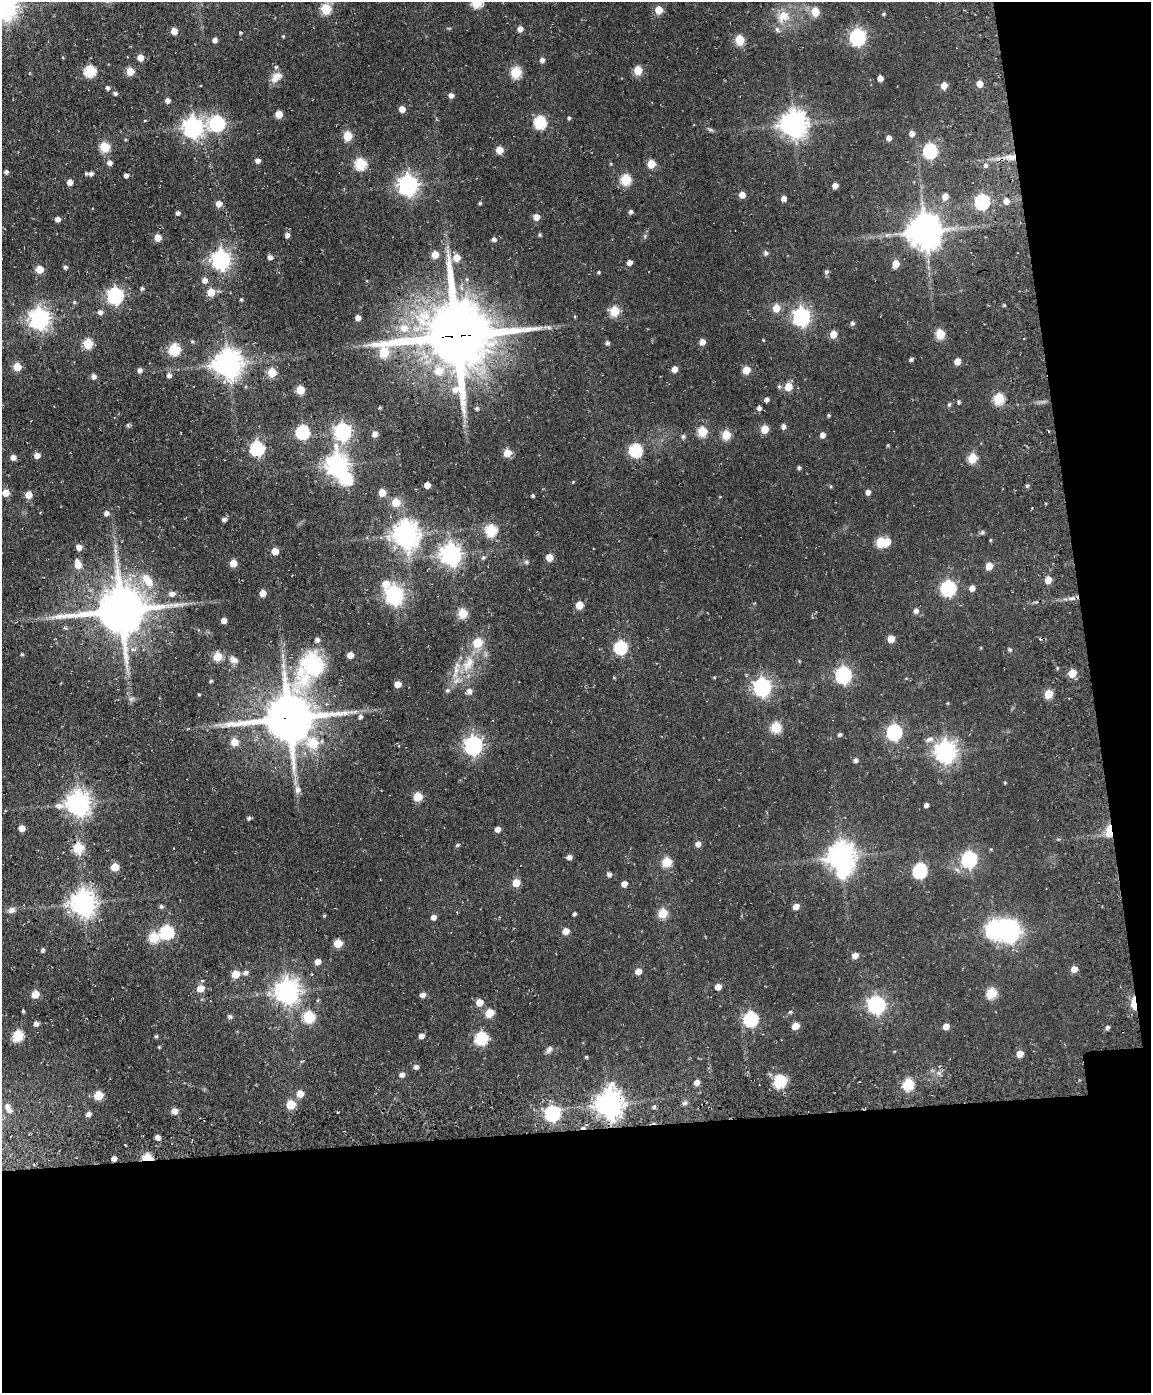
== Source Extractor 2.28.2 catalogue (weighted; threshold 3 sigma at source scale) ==
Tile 12 of 4 x 3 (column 4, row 3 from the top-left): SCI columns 3560-4708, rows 261-1651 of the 4820 x 4802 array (HDU 1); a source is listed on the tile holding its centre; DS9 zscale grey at full resolution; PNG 1153 x 1395 px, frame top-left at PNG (2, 2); no overlay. Shown black and unused: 24% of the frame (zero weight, under 3 of 4 exposures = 11% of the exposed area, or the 3 px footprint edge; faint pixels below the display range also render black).
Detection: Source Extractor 2.28.2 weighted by HDU 2 'WHT'; one run over the whole footprint, this tile lists its part. Background 0.0634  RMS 0.0094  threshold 0.0423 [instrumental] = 3 sigma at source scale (4.5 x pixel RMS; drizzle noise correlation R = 1.50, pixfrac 1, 0.05/0.05 arcsec/px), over >= 5 px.
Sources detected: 314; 5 inside a brighter object's white glare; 1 cosmic-ray / hot-pixel residue — not listed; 2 inside a brighter listed object's ellipse — not listed separately; the other 306 listed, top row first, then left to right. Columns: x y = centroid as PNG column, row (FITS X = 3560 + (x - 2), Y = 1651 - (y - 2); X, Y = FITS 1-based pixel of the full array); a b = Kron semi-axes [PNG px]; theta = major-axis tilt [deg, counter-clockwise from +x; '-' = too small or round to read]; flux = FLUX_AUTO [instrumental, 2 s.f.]
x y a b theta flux
476 2 6 5 - 59
5 8 8 7 - 740
326 9 5 5 - 47
659 10 5 5 - 21
815 12 6 5 - 23
884 14 4 4 - 1.4
783 16 11 10 - 14
520 29 5 5 - 5.3
777 29 7 5 -73 2.4
174 31 5 5 - 11
283 36 4 3 - 0.93
858 37 7 6 - 230
214 40 4 4 - 4.1
740 40 6 5 - 39
140 58 5 5 - 8.6
542 60 5 5 - 3.6
638 70 5 5 - 30
90 71 6 6 - 76
130 71 5 5 - 21
516 72 6 5 - 61
276 77 15 9 41 7.8
880 78 4 4 - 6.4
980 84 5 5 - 9.4
944 86 5 5 - 8.8
107 88 5 4 - 1.8
115 93 4 4 - 2.4
451 95 6 5 - 3.3
167 100 5 4 - 4
402 109 5 5 - 7.6
279 114 5 5 - 15
569 118 4 4 - 1.4
540 122 6 6 - 90
217 123 7 7 - 180
794 124 8 8 - 1000
193 127 7 7 - 520
710 129 7 4 -20 1.5
912 133 5 5 - 5.3
348 136 5 5 - 34
889 138 4 4 - 4.7
104 147 6 5 - 42
499 150 5 5 - 16
930 151 7 6 - 150
1012 157 12 5 20 5
257 161 5 5 - 3.9
109 162 5 5 - 3.8
360 164 6 6 - 66
651 164 5 5 - 20
985 165 5 4 - 2.4
6 172 5 4 - 2.2
91 173 7 5 8 3.4
126 175 4 4 - 3.2
626 179 6 5 - 57
70 182 4 4 - 6.9
408 185 8 7 - 460
835 186 4 4 - 6.2
742 195 5 5 - 7.8
945 196 5 5 - 8.1
784 199 4 4 - 5.6
1006 201 5 5 - 5.4
982 202 6 6 - 170
480 203 4 3 - 1.3
219 204 5 5 - 7.4
631 211 5 4 - 2.4
178 213 4 4 - 2.5
536 217 5 5 - 8.3
57 219 4 4 - 4.9
925 231 10 10 - 1900
287 235 4 4 - 3.7
540 235 4 4 - 1.5
887 235 6 4 43 1.7
158 237 5 5 - 12
494 239 4 4 - 3.1
766 253 5 5 - 2.4
435 254 5 5 - 14
270 257 4 4 - 4
457 257 6 5 - 13
221 260 7 7 - 390
629 262 4 4 - 4.8
896 264 6 5 - 12
65 267 4 4 - 2.3
40 269 5 5 - 16
826 271 5 5 - 2
599 272 4 3 - 1.1
205 280 6 5 - 4.7
142 288 5 4 - 1.5
211 292 5 5 - 18
115 296 7 6 - 250
241 299 4 3 - 1.3
74 302 5 4 - 1.1
1004 305 4 3 - 0.91
776 308 5 5 - 17
614 311 6 5 - 37
100 312 7 7 - 2.8
575 316 4 3 - 0.81
801 316 7 7 - 320
39 318 7 7 - 520
358 318 4 4 - 5.6
852 323 5 5 - 2.3
404 328 11 10 - 11
833 334 5 5 - 13
940 334 6 5 - 36
456 336 29 22 11 7300
763 340 3 3 - 0.67
192 341 5 4 - 1.2
702 342 5 5 - 6.9
607 343 5 4 - 2.3
88 344 5 5 - 42
174 349 6 6 - 66
911 359 4 3 - 1.9
957 361 5 5 - 11
228 364 9 9 - 1100
17 367 5 5 - 25
674 369 5 4 - 7.5
140 370 5 5 - 3.1
746 370 5 5 - 19
438 371 10 9 - 15
272 372 5 5 - 31
169 375 6 5 - 2.8
94 376 5 5 - 3.8
779 387 5 5 - 1.5
788 387 5 5 - 19
300 390 5 5 - 27
999 398 6 5 - 55
766 399 5 4 - 2.7
949 404 4 4 - 1.6
380 407 5 3 - 0.95
477 408 5 5 - 1.9
759 408 5 4 - 3.1
829 415 4 4 - 1.1
128 425 6 4 -61 1.5
783 426 6 5 - 3
764 429 5 5 - 19
342 431 7 7 - 290
702 431 5 5 - 39
302 432 6 6 - 100
375 434 5 5 - 5.2
726 435 5 5 - 33
822 435 5 5 - 4.6
683 436 5 5 - 2.1
888 445 5 3 - 0.9
257 448 7 6 - 140
635 450 6 6 - 98
507 453 5 5 - 20
37 455 6 5 - 4.7
13 457 5 5 - 4.7
972 458 5 5 - 37
337 465 8 7 - 620
799 468 4 4 - 1.7
573 482 4 3 - 0.74
427 485 4 4 - 7.7
1027 486 5 4 - 1.3
382 492 5 5 - 14
868 492 5 4 - 4.3
6 493 5 5 - 12
28 495 5 5 - 10
533 496 4 3 - 1.4
396 502 5 5 - 27
106 513 5 5 - 3.5
224 519 5 4 - 3.1
491 530 6 6 - 68
982 532 6 5 - 1.5
406 535 8 8 - 990
990 540 5 3 - 0.86
880 542 6 5 - 35
79 547 5 5 - 5.5
275 551 5 5 - 10
451 554 8 7 - 570
483 557 6 5 - 1.7
549 557 5 5 - 14
526 562 6 5 - 1.8
233 563 5 5 - 13
78 564 8 5 -71 13
989 566 5 5 - 12
147 580 20 10 -55 15
1048 580 5 5 - 13
386 584 7 7 - 13
948 588 7 6 - 180
972 588 5 5 - 5.7
263 593 5 5 - 10
172 594 6 5 - 4.4
394 595 7 7 - 380
1072 598 9 4 0 3.2
579 605 5 5 - 15
121 610 16 14 9 4100
916 610 5 5 - 3.6
463 613 5 5 - 37
224 620 4 4 - 6
891 639 5 5 - 13
478 643 6 6 - 26
620 647 6 6 - 100
1010 650 5 4 - 1.6
22 654 4 3 - 1.1
350 655 5 5 - 8.1
217 656 5 5 - 35
234 660 12 8 -31 4.6
468 664 27 11 57 22
313 666 56 29 60 84
1057 668 4 3 - 0.92
1072 673 5 5 - 21
843 675 7 6 - 210
714 677 4 3 - 0.8
397 684 5 5 - 9.9
762 687 7 7 - 300
447 690 6 5 - 1.8
469 691 7 7 - 3.8
199 694 4 3 - 0.78
1048 694 5 5 - 25
947 703 4 4 - 0.74
360 717 5 5 - 2.7
289 718 16 14 5 4000
776 727 6 5 - 47
894 732 7 6 - 180
839 734 4 4 - 2
929 739 11 7 22 4.3
234 742 6 5 - 14
313 743 7 7 - 31
473 745 7 7 - 360
946 751 8 7 - 610
855 760 5 4 - 2.7
1005 783 4 3 - 0.84
298 790 8 7 - 4.1
418 797 5 5 - 27
79 803 8 8 - 760
926 805 4 4 - 2.9
59 806 11 7 -7 5.3
249 818 4 4 - 2
22 828 5 5 - 8.1
497 829 4 4 - 5.3
1109 830 8 4 87 34
698 844 5 5 - 5.2
457 845 6 4 28 1.4
78 848 6 6 - 46
991 849 4 3 - 0.81
569 857 5 4 - 3.9
841 857 9 9 - 1100
969 859 7 6 - 200
667 862 6 5 - 34
115 867 5 5 - 19
920 871 8 6 69 130
609 874 5 4 - 2.9
516 883 6 5 - 15
624 884 5 4 - 5.5
83 903 8 8 - 860
161 906 5 5 - 1.9
796 906 5 5 - 6.8
11 910 9 7 28 3.9
663 913 6 5 - 33
574 914 4 3 - 1.5
433 917 5 4 - 5.1
566 931 5 5 - 9.2
167 932 7 6 - 100
1010 933 9 8 - 330
154 937 6 6 - 42
338 943 5 5 - 26
43 950 4 4 - 2.4
855 955 6 5 - 6.3
318 962 6 5 - 6.6
1074 969 5 5 - 8.2
638 971 5 5 - 7.5
245 972 6 5 - 3.3
235 974 5 5 - 16
312 974 4 3 - 0.7
718 987 5 5 - 9.4
200 988 6 5 - 13
287 991 8 8 - 770
991 993 6 5 - 47
35 994 5 5 - 19
422 995 5 4 - 4.9
479 1002 5 5 - 12
1134 1004 13 5 -84 15
876 1005 7 7 - 290
23 1011 4 3 - 1
790 1012 5 4 - 1.2
489 1013 5 5 - 22
230 1017 5 5 - 2.3
309 1017 6 6 - 66
751 1019 7 6 - 130
36 1024 5 5 - 3.9
795 1026 5 5 - 14
946 1026 5 4 - 7.9
1107 1027 5 4 - 2.1
18 1035 6 5 - 63
156 1036 4 4 - 1.3
421 1036 5 4 - 4.7
481 1038 6 6 - 100
159 1047 4 3 - 0.79
549 1049 10 6 57 2.8
1020 1054 5 5 - 10
586 1057 3 3 - 1.2
416 1067 5 5 - 3.3
402 1074 6 5 - 3.4
780 1081 8 6 19 86
697 1082 5 5 - 6
908 1084 6 5 - 59
300 1094 6 5 - 11
98 1095 5 5 - 33
291 1104 6 5 - 28
609 1104 9 8 - 1000
654 1107 5 4 - 1.7
8 1108 14 6 -59 4.6
175 1111 5 5 - 8
88 1114 6 5 - 3.7
552 1114 7 6 - 150
158 1137 5 5 - 4.5
114 1158 5 5 - 4.1
147 1158 5 4 - 50
Overlapping masked pixels (flux is a lower limit): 9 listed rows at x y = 1012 157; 456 336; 228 364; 289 718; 1109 830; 1134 1004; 609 1104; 114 1158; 147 1158
Isophote crosses this tile's border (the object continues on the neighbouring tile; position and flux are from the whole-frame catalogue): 2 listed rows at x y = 476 2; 5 8